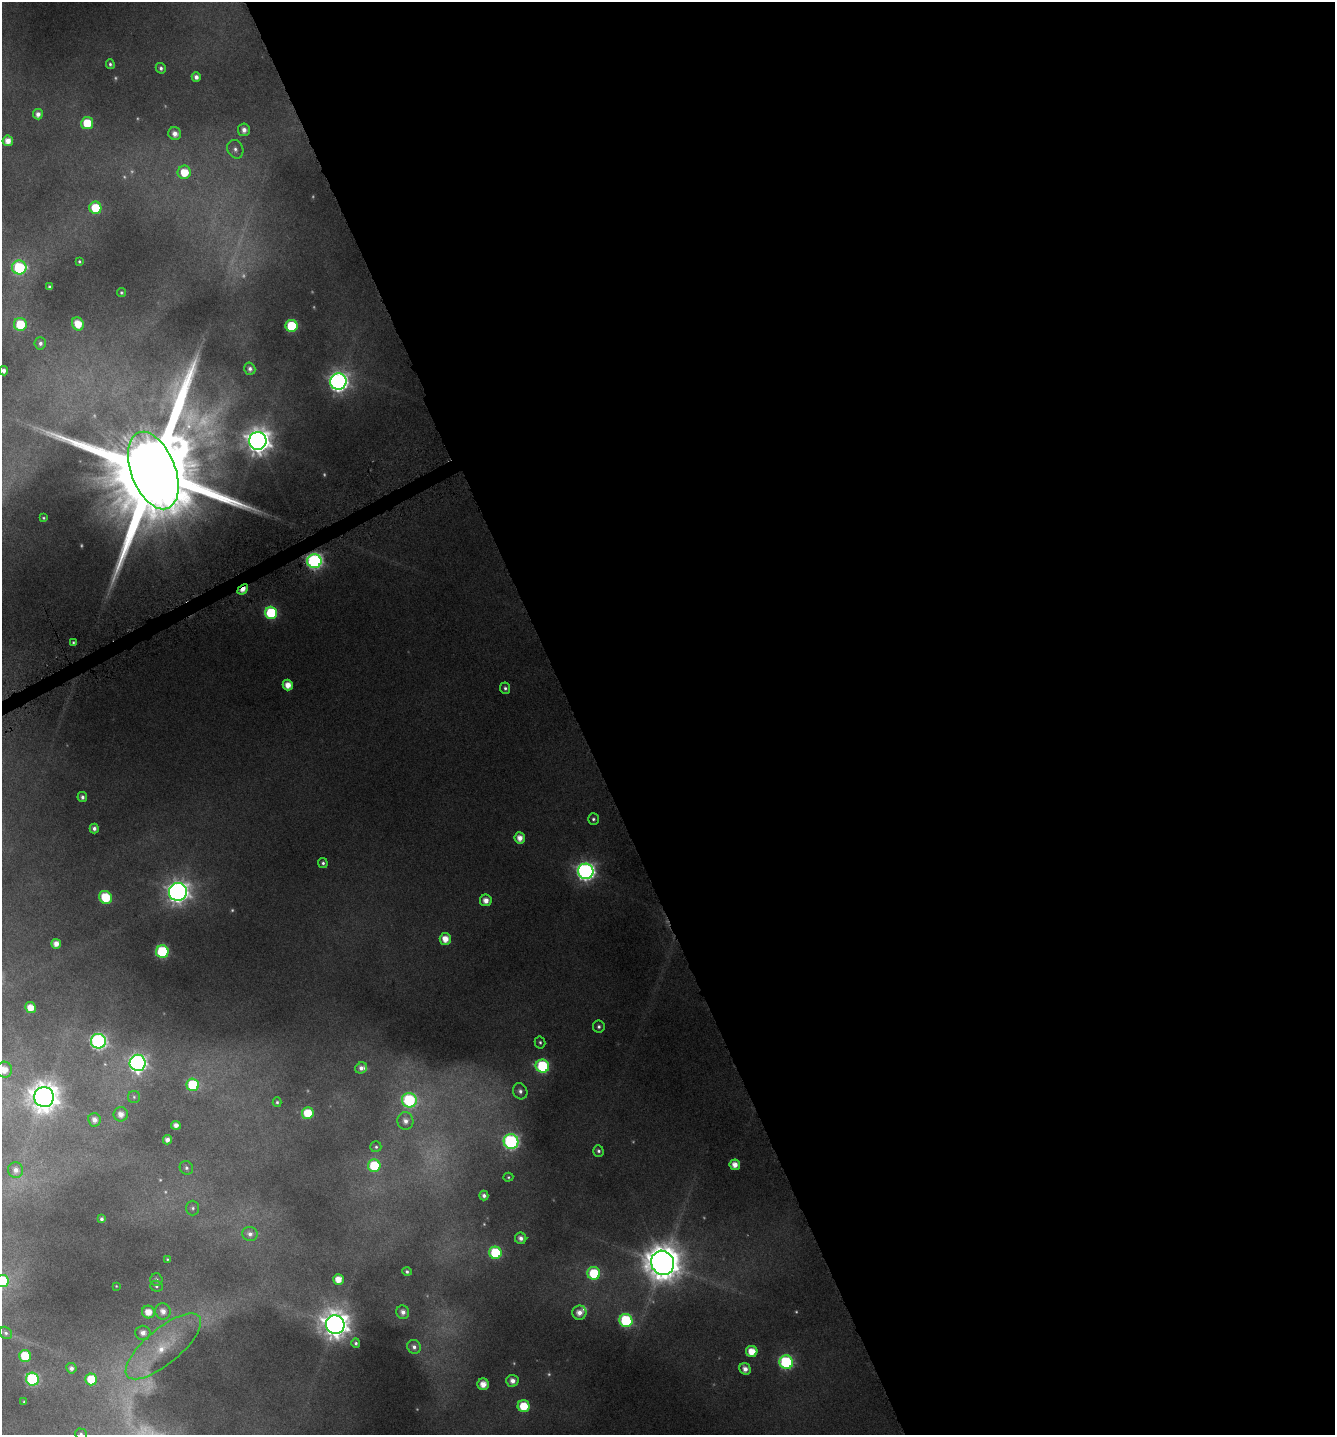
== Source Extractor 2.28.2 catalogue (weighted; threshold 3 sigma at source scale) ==
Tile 8 of 4 x 4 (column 4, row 2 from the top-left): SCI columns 4179-5511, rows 2871-4303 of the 5617 x 5774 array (HDU 1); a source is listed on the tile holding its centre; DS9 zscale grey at full resolution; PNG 1337 x 1437 px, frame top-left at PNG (2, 2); each listed source drawn as its Kron ellipse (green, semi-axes under 4 px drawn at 4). Shown black and unused: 57% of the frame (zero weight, under 4 of 8 exposures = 2% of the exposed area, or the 3 px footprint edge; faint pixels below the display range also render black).
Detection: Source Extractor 2.28.2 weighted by HDU 2 'WHT'; one run over the whole footprint, this tile lists its part. Background 0.0963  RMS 0.0099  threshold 0.0404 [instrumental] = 3 sigma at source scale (4.09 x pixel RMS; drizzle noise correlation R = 1.36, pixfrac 0.8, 0.0396/0.0396 arcsec/px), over >= 5 px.
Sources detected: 131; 20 too faint to see at this stretch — neither listed nor drawn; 2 inside a brighter listed object's ellipse — not listed separately; the other 109 listed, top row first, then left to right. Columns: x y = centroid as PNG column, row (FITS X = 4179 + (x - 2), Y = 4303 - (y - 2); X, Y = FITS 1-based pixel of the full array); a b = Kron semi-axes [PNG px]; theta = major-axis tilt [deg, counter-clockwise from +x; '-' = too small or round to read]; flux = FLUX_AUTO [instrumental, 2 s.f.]
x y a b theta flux
110 64 5 4 - 1.8
161 68 5 5 - 2.7
196 77 5 4 - 4.8
38 114 5 5 - 5.5
87 123 6 6 - 30
244 130 6 6 - 5.9
175 134 6 6 - 7
8 141 5 5 - 9.9
235 149 9 7 -64 4
184 172 7 6 - 22
95 208 6 6 - 36
79 261 4 4 - 1.3
19 268 7 7 - 87
50 287 4 4 - 2.3
121 293 4 4 - 1.3
20 324 6 6 - 33
78 324 7 5 -61 17
292 326 6 6 - 62
40 343 6 5 - 2.9
250 369 6 5 - 3.8
4 371 5 4 - 4.7
338 382 8 8 - 470
258 441 9 9 - 1000
153 470 41 22 -69 36000
43 518 3 2 - 0.75
314 561 7 7 - 250
243 589 6 4 42 9.5
271 613 6 6 - 76
73 642 3 3 - 1.1
288 685 5 5 - 12
505 688 5 5 - 2.3
82 797 5 4 - 2.9
593 819 6 5 - 2.2
94 828 5 4 - 3.6
520 838 5 5 - 9.1
323 863 5 4 - 2.2
586 871 8 7 - 410
178 892 9 9 - 690
105 897 7 6 - 43
486 900 6 5 - 8.6
445 939 6 5 - 13
56 944 5 5 - 7.8
162 952 6 6 - 100
31 1008 5 5 - 13
599 1027 6 6 - 2.5
98 1041 7 7 - 260
540 1042 6 5 - 1.9
138 1063 8 8 - 330
542 1066 7 6 - 85
361 1068 6 5 - 4.2
4 1070 8 8 - 11
193 1085 6 6 - 57
520 1091 8 7 - 3.9
44 1097 10 10 - 1500
134 1097 6 6 - 1.9
409 1100 7 7 - 100
277 1102 5 4 - 1.5
308 1113 6 6 - 26
121 1114 7 7 - 8.1
94 1120 7 6 - 6.4
405 1121 9 8 - 5.9
176 1125 5 4 - 5.4
167 1140 4 4 - 5.2
511 1142 7 7 - 200
376 1147 5 5 - 1.7
598 1151 6 5 - 2.2
735 1165 5 5 - 9.2
374 1166 6 6 - 48
186 1168 7 6 - 2.6
16 1170 8 7 - 5.6
508 1177 5 4 - 1.3
484 1196 5 4 - 3.8
193 1208 7 6 - 2.5
101 1219 4 3 - 2
250 1234 8 7 - 4.7
521 1238 6 5 - 5.1
495 1253 6 6 - 58
167 1259 4 3 - 0.94
663 1263 12 11 - 2600
407 1271 5 4 - 2
594 1273 6 6 - 48
338 1279 5 5 - 12
156 1280 6 6 - 2.2
2 1281 6 6 - 56
116 1286 3 2 - 0.61
156 1286 6 5 - 1.6
163 1311 8 7 - 7.6
148 1312 6 6 - 12
403 1312 7 6 - 5.7
579 1313 7 7 - 8.4
626 1320 6 6 - 97
335 1325 9 9 - 1300
6 1333 7 5 -46 2
143 1333 7 7 - 6.6
356 1343 5 4 - 1.9
163 1346 47 17 40 46
414 1347 7 6 - 4.1
752 1351 6 5 - 17
25 1356 6 6 - 36
786 1362 7 6 - 130
71 1368 5 5 - 3.8
745 1369 6 5 - 6.6
32 1379 6 6 - 110
91 1379 6 6 - 30
512 1381 6 6 - 6.6
483 1384 6 5 - 11
24 1402 3 3 - 0.85
524 1406 6 6 - 28
81 1434 6 5 - 1.7
Overlapping masked pixels (flux is a lower limit): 3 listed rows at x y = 153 470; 314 561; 243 589
Isophote crosses this tile's border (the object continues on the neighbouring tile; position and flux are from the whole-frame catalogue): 4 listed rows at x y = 4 371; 4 1070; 2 1281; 81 1434